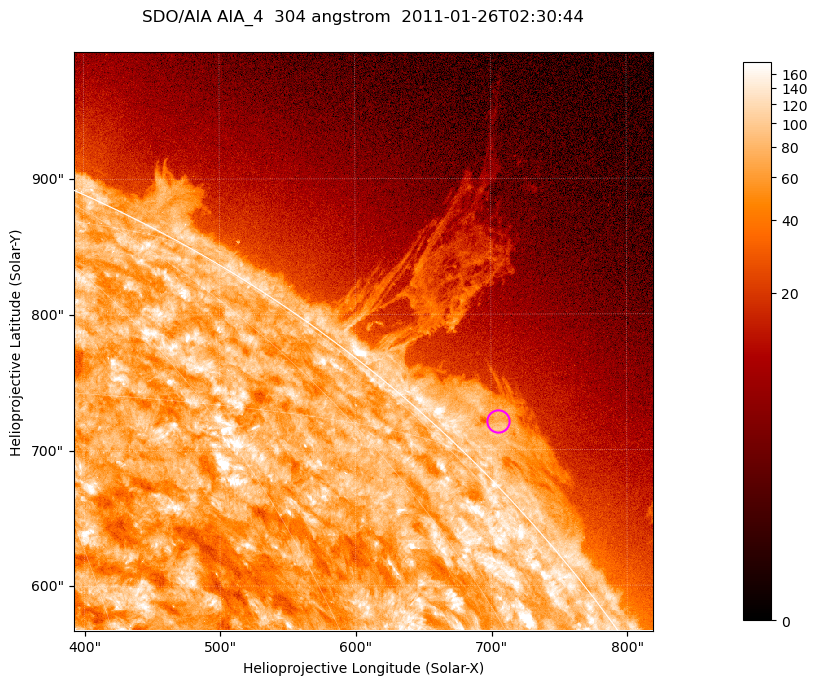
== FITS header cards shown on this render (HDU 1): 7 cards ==
TELESCOP= 'SDO/AIA '           / For AIA: SDO/AIA
INSTRUME= 'AIA_4   '           / For AIA: AIA_ATA1, AIA_ATA2, AIA_ATA3 or AIA_AT
WAVELNTH=                  304 / [angstrom] Wavelength
WAVEUNIT= 'angstrom'           / Wavelength unit: angstrom
DATE-OBS= '2011-01-26T02:30:44.125' / [ISO] Date when observation started; ISO 8
CTYPE1  = 'HPLN-TAN'           / CTYPE1; Typically HPLN
CTYPE2  = 'HPLT-TAN'           / CTYPE2; Typically HPLT

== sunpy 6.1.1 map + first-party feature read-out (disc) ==
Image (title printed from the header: SDO/AIA AIA_4  304 angstrom  2011-01-26T02:30:44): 711 x 711 px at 0.6 arcsec/px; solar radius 975 arcsec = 1624 px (partial field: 2.6% of the solar disc is inside the frame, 42% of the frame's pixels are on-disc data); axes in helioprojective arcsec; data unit not stated in the header (colour bar unlabelled)
Orientation: roll -0.132 deg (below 1 deg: not rotated)
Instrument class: DISC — disc imager (sunpy class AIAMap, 304 A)
Bright regions (active regions / flare kernels): reference = the on-disc median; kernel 7 px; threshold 5 sigma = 123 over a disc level ~74.3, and >= 1.15x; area >= 505 px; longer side >= 9 px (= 5.4 arcsec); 0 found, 0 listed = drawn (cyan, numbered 1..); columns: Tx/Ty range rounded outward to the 2 arcsec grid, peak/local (2 s.f.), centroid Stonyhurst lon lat
Off-limb structures (1.02-1.3 R_sun): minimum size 252 px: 4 found; the strongest spans PA ~310..320 deg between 1.02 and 1.06 R_sun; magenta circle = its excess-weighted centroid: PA ~315 deg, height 1.03 R_sun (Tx ~704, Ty ~722 arcsec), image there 2.7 x the reference